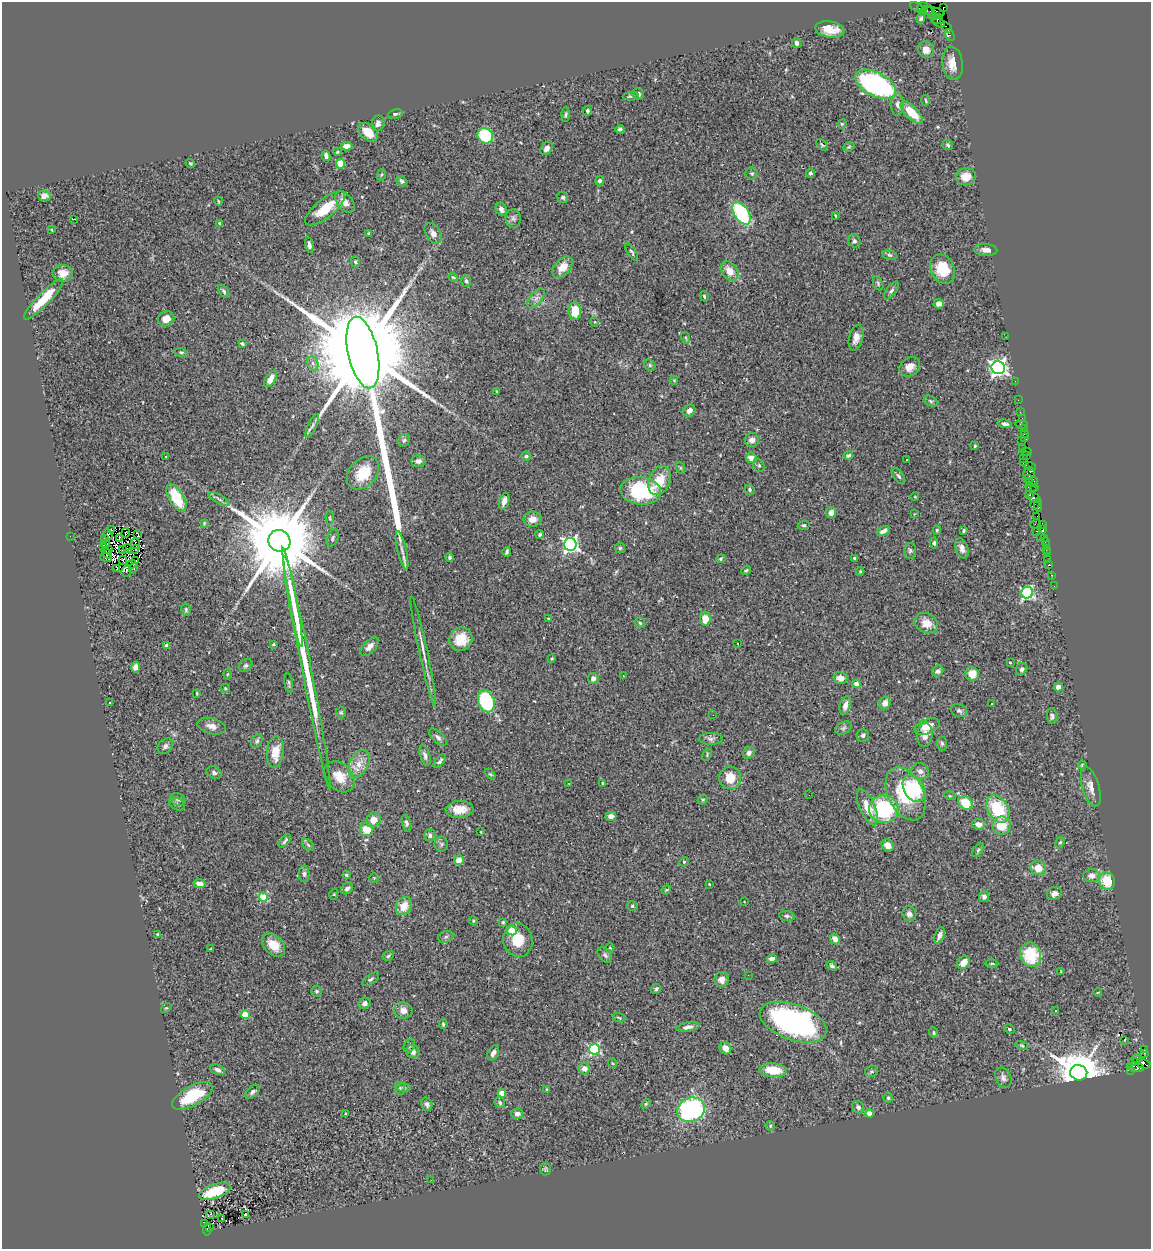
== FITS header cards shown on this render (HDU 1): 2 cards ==
NAXIS1  =                 1149
NAXIS2  =                 1247

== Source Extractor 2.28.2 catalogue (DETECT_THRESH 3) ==
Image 1149 x 1247 px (HDU 1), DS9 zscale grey, 1 PNG px = 1 image px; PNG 1153 x 1251 px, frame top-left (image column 1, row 1247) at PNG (2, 2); each listed source drawn as its Kron ellipse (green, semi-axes under 4 px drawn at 4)
Background 0.924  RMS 0.071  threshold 0.214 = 3 sigma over >= 5 px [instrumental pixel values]
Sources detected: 405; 8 with non-positive FLUX_AUTO (blend fragments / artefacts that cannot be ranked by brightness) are neither listed nor drawn; the other 397 listed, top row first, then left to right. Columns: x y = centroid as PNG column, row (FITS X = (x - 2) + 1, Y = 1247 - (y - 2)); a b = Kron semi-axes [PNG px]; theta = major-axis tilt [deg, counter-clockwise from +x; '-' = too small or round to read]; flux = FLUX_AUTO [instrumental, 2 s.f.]
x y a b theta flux
923 6 5 3 - 74
917 7 7 2 -27 21
943 8 3 3 - 32
927 10 6 3 -5 60
931 12 6 2 -77 74
934 12 11 4 -13 94
934 17 3 2 - 97
921 18 5 4 - 11
937 19 6 2 37 78
938 22 7 3 -30 110
947 27 6 3 -44 100
830 29 14 8 -9 75
950 35 6 4 -61 22
797 43 5 4 - 18
926 50 8 8 - 34
953 63 17 10 -84 62
876 84 22 12 -27 1000
638 94 6 5 - 12
631 96 8 4 5 8.8
926 100 5 2 - 4.7
897 104 11 6 -90 19
587 111 5 4 - 7.8
912 112 14 6 -45 110
395 114 7 4 11 9
566 115 7 3 89 7
378 123 8 6 78 19
842 124 5 4 - 5.1
620 129 4 4 - 11
368 132 11 7 -42 65
485 136 8 7 - 270
822 145 7 3 -45 5.3
948 145 5 4 - 7.4
346 146 6 4 0 33
849 147 6 4 21 6
547 148 7 5 55 25
337 152 4 3 - 5.4
326 156 5 4 - 25
190 163 5 4 - 6.5
341 164 4 4 - 180
810 173 4 4 - 10
752 174 6 6 - 8.7
381 175 6 3 70 5.5
966 177 10 8 7 65
402 181 6 4 -46 13
600 181 5 4 - 9.8
44 196 6 5 - 32
563 197 6 5 - 9.7
218 201 4 3 - 4
345 202 12 7 -51 41
325 208 24 9 38 130
501 209 7 5 -59 18
742 213 12 7 -57 500
836 216 4 2 - 3.3
513 218 9 7 -84 16
73 219 3 2 - 21
219 223 4 3 - 7.1
52 230 3 2 - 2.6
433 233 11 7 -59 27
368 234 3 3 - 8.1
854 241 6 6 - 11
309 245 8 4 -78 14
986 250 11 6 -3 26
632 252 10 3 -58 8.3
890 255 7 5 -16 10
355 262 5 4 - 7.2
563 267 12 7 48 61
943 269 15 12 -63 150
730 271 11 7 -54 65
63 273 10 8 -2 46
453 277 5 4 - 5.6
466 281 6 4 -74 9.1
878 283 7 4 -65 8.5
891 290 10 5 54 13
224 291 7 4 -54 8.9
704 296 5 4 - 7.1
536 298 12 6 52 23
43 299 27 6 46 150
939 304 5 4 - 23
575 311 9 6 88 100
166 319 8 7 - 40
595 322 5 3 - 3.6
1006 337 2 2 - 15
686 338 6 4 -72 6.1
856 338 13 7 76 32
242 344 4 3 - 9.9
181 352 6 4 -16 7.3
363 353 36 15 -78 170000
313 363 7 5 -70 16
650 365 6 5 - 8
910 367 11 9 39 39
998 368 6 6 - 1900
271 379 9 5 59 39
674 380 4 4 - 4.4
1015 381 2 2 - 13
497 391 4 3 - 4.7
1018 400 2 2 - 13
931 401 7 5 -27 8.8
689 410 6 5 - 23
1020 412 2 2 - 30
1022 418 2 2 - 21
1005 424 7 4 -11 14
1021 424 6 3 -12 200
312 426 13 4 65 14
1024 429 2 2 - 29
1025 434 3 2 - 5.7
1025 437 4 3 - 39
404 440 7 5 54 9.7
752 440 7 7 - 25
1021 441 3 2 - 44
975 446 4 3 - 5.6
1023 448 2 2 - 50
1027 452 5 2 - 61
848 455 5 4 - 11
526 456 4 4 - 8.3
1026 456 3 2 - 29
165 457 3 3 - 6.6
751 458 6 5 - 34
907 459 3 3 - 18
1024 459 3 2 - 53
418 461 7 5 -1 16
1023 463 3 3 - 57
759 465 7 5 -68 8.3
1030 467 5 3 - 45
681 468 6 4 -71 6.6
363 473 19 13 48 130
1029 473 6 5 - 290
898 476 9 5 -52 11
1028 479 5 2 - 1.2
659 480 15 10 67 110
1034 481 5 3 - 68
1030 482 3 3 - 38
1035 487 3 3 - 72
1031 488 6 2 -18 26
750 490 5 4 - 8.9
641 491 20 13 -5 360
1030 494 4 3 - 150
915 497 4 3 - 3.3
176 498 15 7 -60 190
1034 498 7 3 -23 130
219 499 12 4 -30 14
504 501 9 5 71 27
1035 504 5 2 - 93
1038 505 7 3 -85 86
831 513 5 5 - 32
914 514 3 2 - 3
1037 516 2 2 - 37
330 518 7 4 -83 6.5
532 519 9 7 1 42
204 523 4 3 - 4.9
1035 524 5 2 - 75
1042 524 3 2 - 57
804 525 6 4 9 7.9
111 530 3 2 - 4.7
937 530 4 4 - 6.8
1043 530 3 2 - 26
883 531 7 4 24 22
964 531 3 3 - 5.4
1036 531 3 2 - 79
126 533 5 3 - 0.99
138 534 4 2 - 4.6
540 534 4 4 - 7
108 535 5 3 - 3.3
70 536 2 2 - 30
1041 536 3 2 - 51
105 538 3 2 - 1.8
119 538 3 2 - 4
333 538 9 5 70 12
1044 538 3 2 - 50
279 541 11 10 - 89000
1045 541 3 2 - 4.9
135 543 6 2 -81 0.64
934 543 5 4 - 10
106 544 4 2 - 2
570 544 6 6 - 1400
1046 545 3 2 - 35
103 548 2 2 - 4.2
128 548 4 2 - 3.9
620 548 5 5 - 7.8
962 548 10 6 -70 26
122 549 3 2 - 2.5
134 549 5 2 - 1.6
1046 549 3 3 - 46
108 550 3 2 - 10
402 550 20 4 -77 26
910 551 8 6 78 11
507 552 5 3 - 8.9
107 553 5 2 - 3.6
1047 553 3 2 - 33
106 557 6 3 -17 4.6
449 557 4 4 - 9.6
854 558 3 3 - 6.1
721 559 5 4 - 5.9
123 560 4 2 - 2.2
1047 560 2 2 - 9.8
136 561 3 2 - 3.2
132 564 4 2 - 5.8
1049 565 3 3 - 74
134 568 4 2 - 6.5
117 569 3 2 - 7.2
746 570 5 3 - 7
126 571 6 5 - 7.9
860 571 4 4 - 5.4
1052 575 3 2 - 62
1054 586 2 2 - 2.9
1027 593 6 6 - 820
293 601 46 4 -80 190
186 610 6 4 -77 7.5
548 619 3 2 - 3.8
705 619 7 5 -83 74
640 623 5 5 - 8.1
926 623 12 9 -25 59
461 639 12 11 - 100
273 644 4 3 - 4.8
738 644 2 2 - 4
167 645 4 4 - 13
370 646 11 6 47 30
423 652 57 3 -78 48
552 658 3 3 - 4.5
1010 662 3 2 - 4.5
246 665 7 6 - 10
135 667 5 4 - 23
307 669 123 5 -79 510
1022 669 6 5 - 11
938 671 6 5 - 12
227 674 5 3 - 4.5
972 674 7 6 - 65
623 676 3 2 - 5.5
840 678 7 5 -16 33
593 679 5 5 - 22
289 683 10 3 -82 8.3
856 684 4 4 - 34
1058 687 5 4 - 26
225 688 4 4 - 5.9
197 693 4 2 - 4.1
486 701 11 8 -71 410
109 702 3 2 - 4.9
885 703 6 5 - 28
992 703 3 3 - 16
845 705 9 5 74 25
959 711 8 6 -19 12
341 713 6 5 - 7.1
713 715 2 2 - 3.2
1052 716 8 5 -89 11
212 726 14 8 -15 30
927 726 13 7 22 54
843 728 9 6 27 12
863 735 6 6 - 10
925 735 12 7 85 34
438 737 11 5 -44 16
711 739 12 6 1 16
257 741 7 5 62 11
942 743 7 5 -86 9.5
165 746 9 6 45 17
275 752 16 8 84 82
749 753 6 5 - 18
707 755 6 3 66 5.5
425 756 10 5 -72 16
440 761 8 4 49 10
359 764 15 9 64 58
1082 765 4 4 - 5.1
920 771 9 8 - 21
214 773 8 5 -30 13
490 774 6 3 -44 5.4
339 777 17 13 -47 88
730 778 11 11 - 88
569 783 3 3 - 40
602 783 3 2 - 5
1091 787 21 8 -74 39
914 788 14 10 -61 240
906 794 28 17 -64 270
809 795 2 2 - 2.3
950 796 6 3 -17 5.3
178 799 8 6 -22 16
703 800 5 4 - 6.5
965 803 7 6 - 120
177 804 8 6 -28 13
867 807 19 7 -66 75
459 809 14 8 4 64
884 809 14 14 - 380
998 809 15 10 -58 230
611 816 5 4 - 31
373 820 8 7 - 43
406 823 8 4 -75 13
978 824 7 5 -7 27
1002 826 9 9 - 100
367 829 7 6 - 80
481 832 3 2 - 3
430 835 6 5 - 17
285 841 8 3 50 9.5
1060 842 6 4 61 7.2
441 844 7 7 - 12
308 845 7 4 -46 9
888 845 6 5 - 32
978 850 8 4 52 9
459 860 5 5 - 45
684 862 5 4 - 5.5
1038 868 8 7 - 58
304 874 8 5 -89 12
346 875 4 4 - 6.4
1092 876 8 6 -1 30
374 878 5 5 - 5
1107 881 9 7 -65 120
199 883 6 4 -8 23
709 884 4 3 - 3.6
347 888 6 5 - 15
666 890 5 4 - 5
334 894 6 3 72 4.5
1054 894 7 6 - 26
263 897 4 4 - 240
984 897 5 5 - 17
744 902 3 2 - 2.9
404 906 9 8 - 65
632 906 5 4 - 7.9
909 914 7 7 - 20
787 916 8 5 -9 11
473 921 5 4 - 5.5
503 922 4 4 - 7.1
512 931 5 4 - 230
157 934 3 3 - 7.1
940 935 9 4 72 20
446 937 8 5 21 11
835 939 5 4 - 28
518 940 17 15 -76 110
274 945 13 9 -46 70
610 948 4 3 - 3.3
210 949 4 3 - 3.6
605 955 9 6 -52 14
1031 955 12 10 -69 220
388 956 6 4 31 7.7
772 959 5 4 - 27
963 962 7 5 49 47
992 963 6 3 1 5.5
832 966 5 4 - 8.5
1061 971 3 2 - 3.5
748 975 3 2 - 3.9
371 979 9 5 34 10
722 980 7 7 - 27
656 989 5 4 - 10
316 991 5 5 - 9.1
1098 992 4 2 - 3.2
364 1003 6 5 - 16
166 1008 5 4 - 5.2
403 1010 9 8 - 36
1056 1011 2 2 - 5.5
245 1014 4 4 - 91
619 1018 7 3 -19 5.3
793 1022 35 17 -20 1200
443 1024 5 3 - 7.9
688 1027 11 4 10 21
1010 1029 5 4 - 6
934 1033 5 4 - 7
1124 1040 3 2 - 5.9
1022 1045 6 4 -19 6
409 1046 7 5 64 9.2
725 1048 6 5 - 40
594 1049 5 5 - 530
1144 1049 2 2 - 280
413 1051 7 6 - 27
493 1053 8 5 61 18
1145 1053 3 3 - 27
1137 1059 4 3 - 21
1134 1061 3 2 - 24
612 1063 5 3 - 4.4
1143 1064 7 4 -14 85
1136 1067 8 5 -7 220
584 1069 6 5 - 38
217 1070 7 5 -25 14
773 1070 14 7 -4 110
1130 1070 4 3 - 43
871 1071 6 5 - 8.2
1079 1073 8 7 - 19000
1003 1078 10 7 -65 19
403 1087 7 3 -1 8.7
400 1088 6 5 - 8.4
547 1089 4 3 - 4.9
252 1092 8 5 43 14
502 1093 4 4 - 81
192 1096 22 10 29 190
888 1098 5 4 - 7.5
500 1103 5 5 - 10
427 1104 7 5 -72 16
646 1104 5 4 - 5.8
858 1107 6 5 - 15
691 1110 14 11 26 800
869 1113 4 4 - 82
346 1114 4 3 - 10
517 1114 6 5 - 23
770 1126 5 4 - 6.3
545 1169 6 5 - 7.5
431 1180 2 2 - 2.9
215 1191 16 7 20 150
210 1214 3 2 - 7.1
246 1214 3 2 - 3.7
222 1219 3 2 - 3.6
204 1224 3 3 - 18
210 1228 3 2 - 67
207 1229 6 2 84 93
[8 non-positive-flux detections neither listed nor drawn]